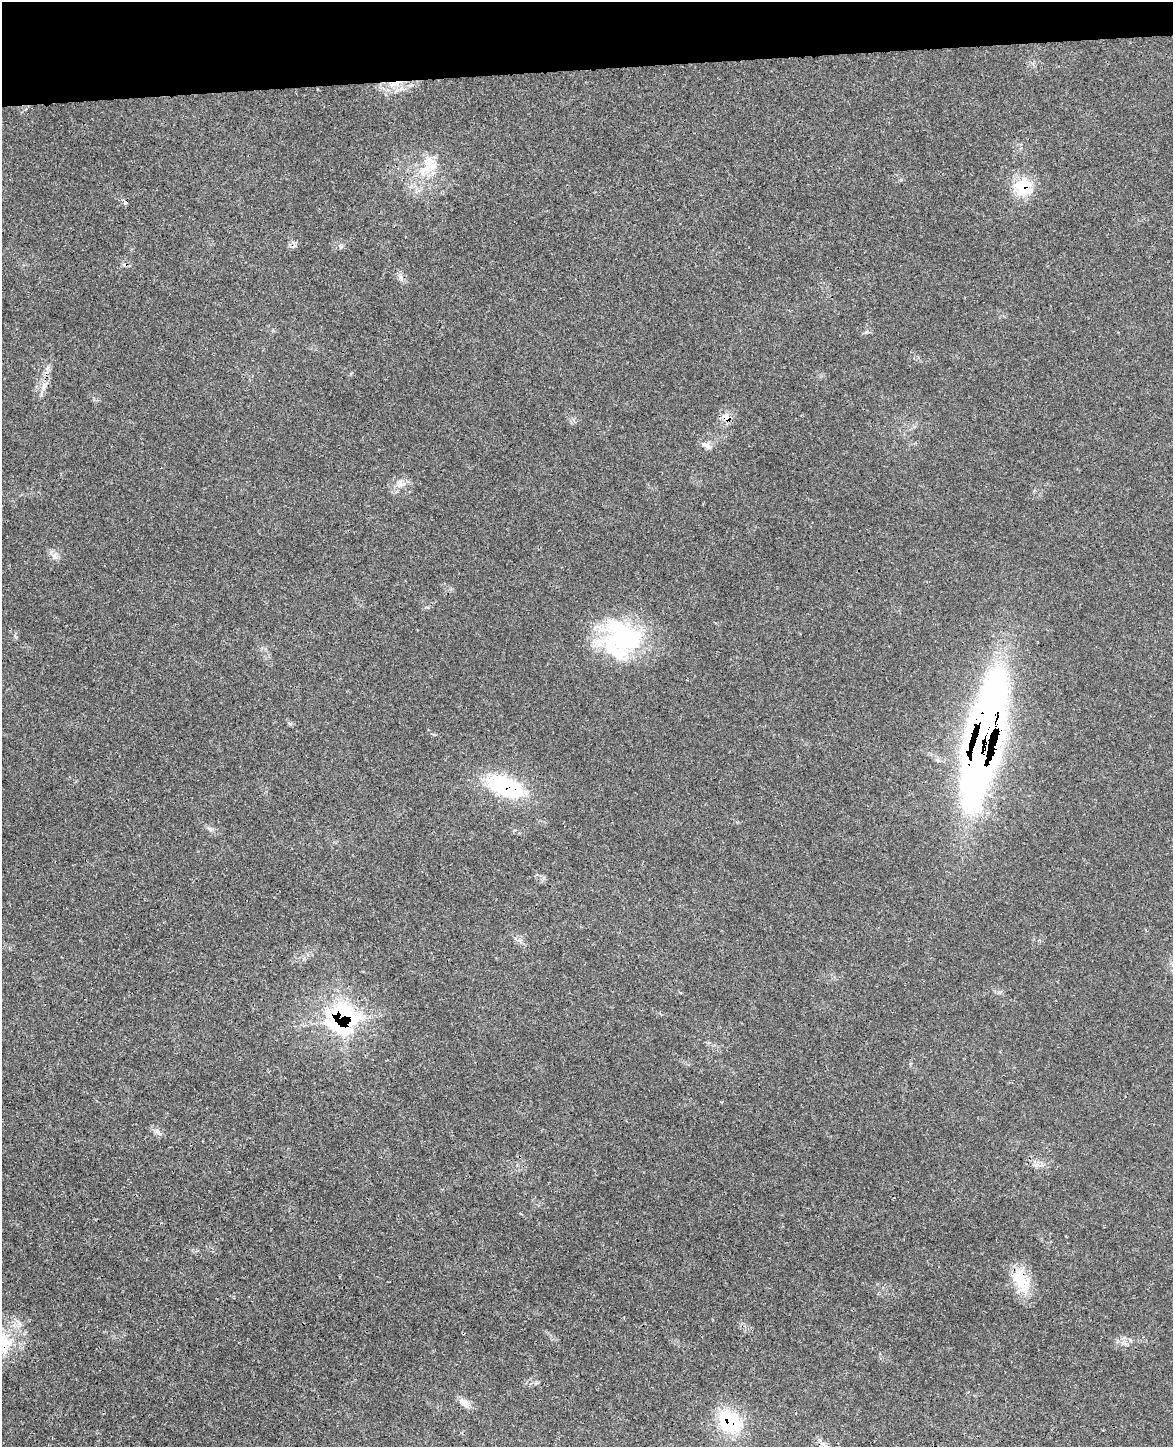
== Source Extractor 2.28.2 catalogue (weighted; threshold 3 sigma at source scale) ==
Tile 3 of 4 x 3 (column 3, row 1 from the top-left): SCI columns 2393-3563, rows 3036-4480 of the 4800 x 4732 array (HDU 1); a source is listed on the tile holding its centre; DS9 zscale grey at full resolution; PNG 1175 x 1449 px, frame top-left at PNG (2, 2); no overlay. Shown black and unused: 5% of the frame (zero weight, under 3 of 4 exposures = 6% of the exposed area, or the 3 px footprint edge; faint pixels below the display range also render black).
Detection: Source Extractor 2.28.2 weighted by HDU 2 'WHT'; one run over the whole footprint, this tile lists its part. Background 0.0423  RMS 0.0029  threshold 0.0131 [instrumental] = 3 sigma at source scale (4.5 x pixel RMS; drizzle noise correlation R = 1.50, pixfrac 1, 0.05/0.05 arcsec/px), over >= 5 px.
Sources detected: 24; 1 cosmic-ray / hot-pixel residue — not listed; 3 inside a brighter listed object's ellipse — not listed separately; the other 20 listed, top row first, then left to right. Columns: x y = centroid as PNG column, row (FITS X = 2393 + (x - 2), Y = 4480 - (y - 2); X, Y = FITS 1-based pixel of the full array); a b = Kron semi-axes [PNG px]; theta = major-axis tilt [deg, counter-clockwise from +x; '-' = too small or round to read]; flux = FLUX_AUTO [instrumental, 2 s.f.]
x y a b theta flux
394 84 25 7 11 4.4
425 169 21 10 26 5
1023 187 25 22 34 9.2
401 277 9 4 -82 0.88
43 386 10 5 90 1.3
726 417 13 10 -38 2.4
707 446 15 8 -39 1.7
401 483 14 10 -31 2.4
54 556 9 7 -88 1.3
623 637 53 39 -6 38
984 739 123 30 77 230
504 786 44 20 -21 26
210 829 8 4 -37 0.67
341 1019 30 29 - 46
158 1132 12 6 -53 1.3
1066 1236 3 2 - 0.25
1019 1278 37 17 -73 9.8
465 1403 18 8 -39 2.3
730 1422 33 25 -52 15
825 1446 16 5 -41 1.8
Overlapping masked pixels (flux is a lower limit): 8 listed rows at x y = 394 84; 1023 187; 726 417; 984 739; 504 786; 341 1019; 1019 1278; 730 1422
Isophote crosses this tile's border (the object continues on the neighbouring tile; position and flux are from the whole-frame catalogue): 1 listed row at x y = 825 1446
Unlisted compact peaks at least as high as the median listed source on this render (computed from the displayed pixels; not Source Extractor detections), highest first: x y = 290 724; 866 332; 1036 1165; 15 636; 519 940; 1130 1340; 901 179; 1039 940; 351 374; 721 1102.